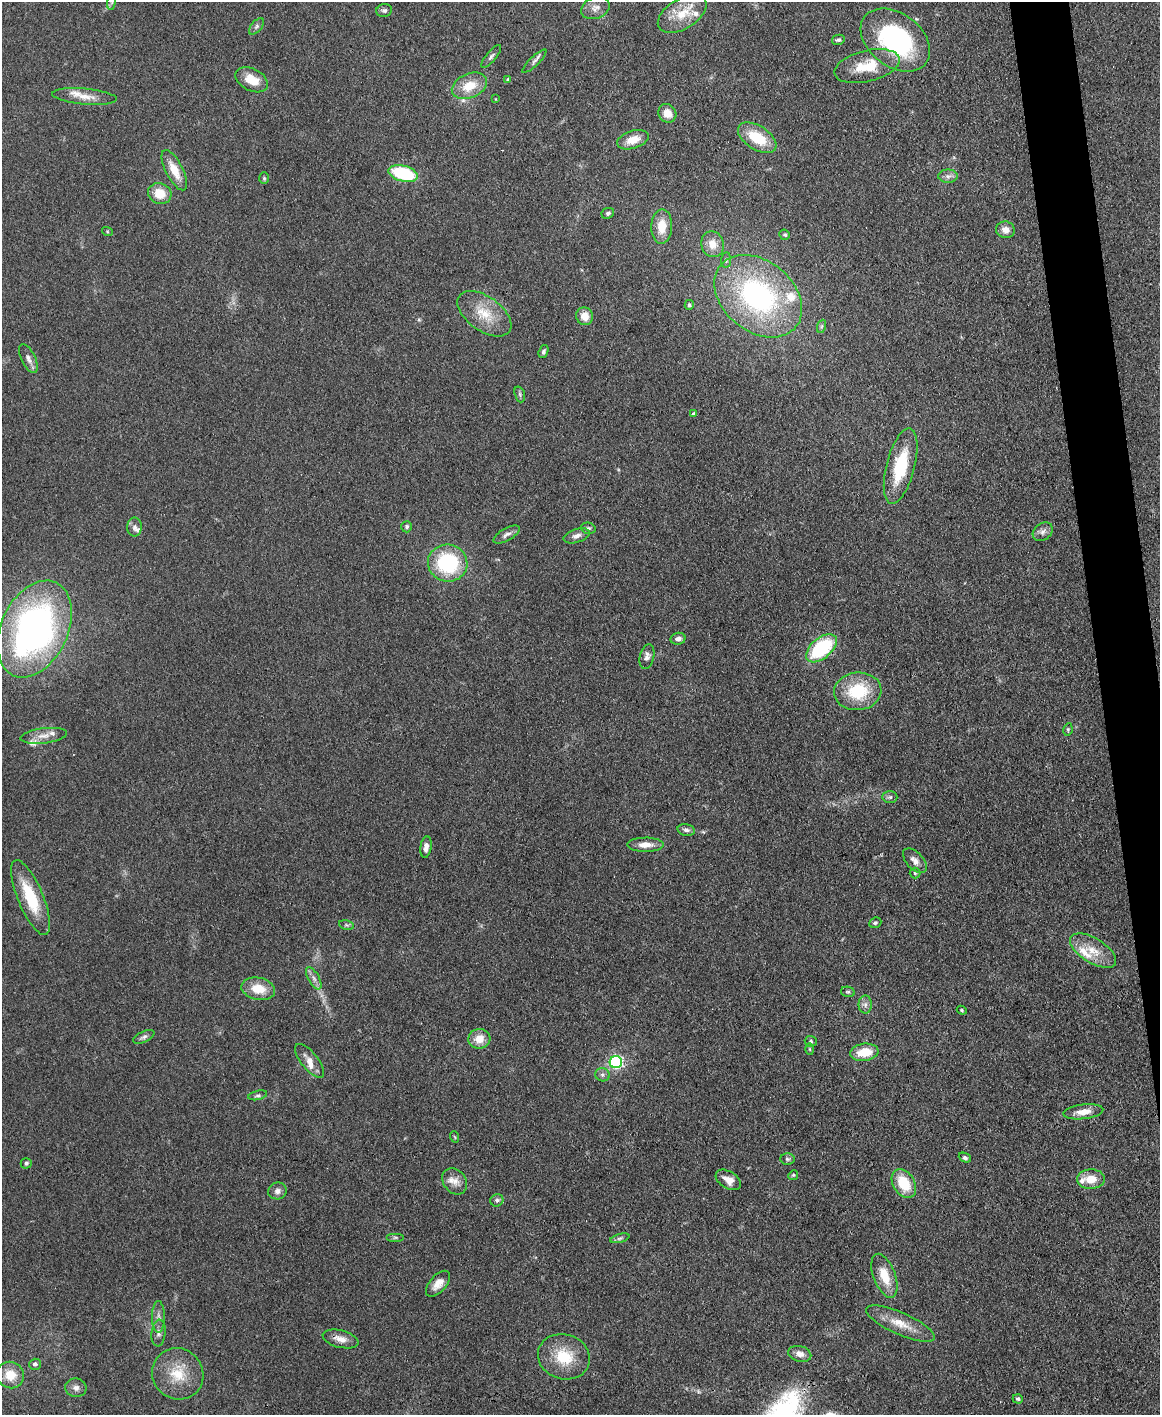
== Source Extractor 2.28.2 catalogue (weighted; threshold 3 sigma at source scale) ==
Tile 6 of 4 x 3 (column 2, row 2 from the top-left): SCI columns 1159-2316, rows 1657-3069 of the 4631 x 4616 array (HDU 1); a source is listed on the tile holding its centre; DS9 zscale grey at full resolution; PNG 1162 x 1417 px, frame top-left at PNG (2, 2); each listed source drawn as its Kron ellipse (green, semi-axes under 4 px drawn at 4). Shown black and unused: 3% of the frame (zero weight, under 3 of 4 exposures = <1% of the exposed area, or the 3 px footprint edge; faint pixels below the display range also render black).
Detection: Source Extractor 2.28.2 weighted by HDU 2 'WHT'; one run over the whole footprint, this tile lists its part. Background 0.133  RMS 0.0076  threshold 0.0342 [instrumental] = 3 sigma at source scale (4.5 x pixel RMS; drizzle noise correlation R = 1.50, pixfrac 1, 0.05/0.05 arcsec/px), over >= 5 px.
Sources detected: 114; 9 inside a brighter listed object's ellipse — not listed separately; the other 105 listed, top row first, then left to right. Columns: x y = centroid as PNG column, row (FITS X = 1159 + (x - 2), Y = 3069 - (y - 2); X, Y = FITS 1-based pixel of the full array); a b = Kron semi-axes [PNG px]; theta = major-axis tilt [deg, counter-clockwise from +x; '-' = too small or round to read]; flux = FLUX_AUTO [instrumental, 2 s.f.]
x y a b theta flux
112 2 8 4 82 1.3
595 8 15 10 22 5.5
384 10 8 6 11 2
682 14 27 15 31 20
256 26 10 5 49 1.9
838 40 6 5 - 1.9
895 40 39 26 -37 110
491 56 14 5 51 2.4
534 61 16 5 44 2.8
867 66 33 15 13 26
508 79 4 3 - 1.2
252 80 17 11 -27 14
469 86 18 12 24 16
85 97 32 8 -5 10
495 99 4 3 - 0.5
667 113 9 8 - 8.3
757 138 21 12 -32 26
633 140 16 8 17 11
174 170 22 8 -63 13
403 174 15 8 -16 52
948 176 10 6 0 3.3
264 178 6 5 - 1.2
160 194 12 10 -24 14
608 213 6 5 - 1.6
662 226 17 10 88 14
1005 230 9 8 - 6.3
107 231 5 3 - 0.75
785 235 5 5 - 1.3
712 244 13 11 -70 9.6
726 260 7 5 82 1.7
758 296 49 35 -39 150
689 305 5 4 - 1.4
484 314 31 17 -36 22
585 316 9 8 - 8.7
822 326 7 4 70 1.4
543 351 7 4 72 1.7
28 359 16 7 -64 4.2
520 394 8 5 -72 1.6
694 414 4 3 - 1.8
901 466 39 14 75 41
135 527 9 7 82 3.2
407 527 6 5 - 1.4
588 528 7 5 -13 1.7
1043 532 11 8 39 3.9
507 535 15 6 30 3.4
577 536 13 6 17 3.8
448 563 20 18 -12 63
35 629 51 33 65 300
678 639 7 6 - 3.3
821 648 18 10 40 59
647 657 12 7 77 3.9
858 691 24 19 6 37
1068 729 6 4 81 1.1
44 736 23 7 7 7.8
890 797 7 6 - 2
686 830 9 6 -13 2.4
645 845 18 7 0 7.5
426 847 11 5 82 4.7
915 861 15 8 -47 5.1
915 873 5 5 - 1
30 897 40 12 -67 34
875 923 6 5 - 1.4
347 925 8 4 -15 1.4
1093 951 26 12 -31 15
314 978 12 5 -60 3.5
258 989 17 11 -11 16
848 992 7 5 -12 1.4
865 1005 9 7 90 3.2
962 1010 5 4 - 0.95
144 1037 11 5 24 2.3
479 1039 11 10 - 10
811 1041 6 5 - 1.4
810 1049 5 4 - 0.98
864 1052 14 8 8 17
310 1061 20 8 -51 7.6
616 1062 6 6 - 140
602 1075 7 6 - 2.2
258 1095 9 4 13 1.7
1083 1112 20 7 6 9
455 1137 6 3 -70 0.75
965 1158 6 4 -24 1.8
787 1159 7 5 -2 1.6
26 1163 6 5 - 1.8
793 1175 5 4 - 1
1091 1179 14 10 2 12
728 1180 14 8 -32 7.1
455 1181 14 11 -52 7
904 1183 16 10 -59 24
277 1191 9 8 - 3.6
497 1200 6 6 - 1.9
395 1237 9 4 0 1.5
620 1238 10 4 16 1.8
884 1276 23 11 -69 17
438 1284 15 8 48 7.7
158 1317 16 6 -90 4.1
900 1324 37 11 -24 15
159 1333 13 7 84 3.7
341 1339 18 8 -14 7.1
800 1354 12 8 -15 5.2
564 1357 26 22 -18 29
35 1364 6 5 - 2.3
178 1374 26 25 - 26
10 1375 14 13 - 15
76 1388 10 9 - 4.1
1018 1399 5 4 - 1.4
Overlapping masked pixels (flux is a lower limit): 1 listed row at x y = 821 648
Isophote crosses this tile's border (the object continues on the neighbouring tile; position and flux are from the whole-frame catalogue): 1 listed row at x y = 112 2